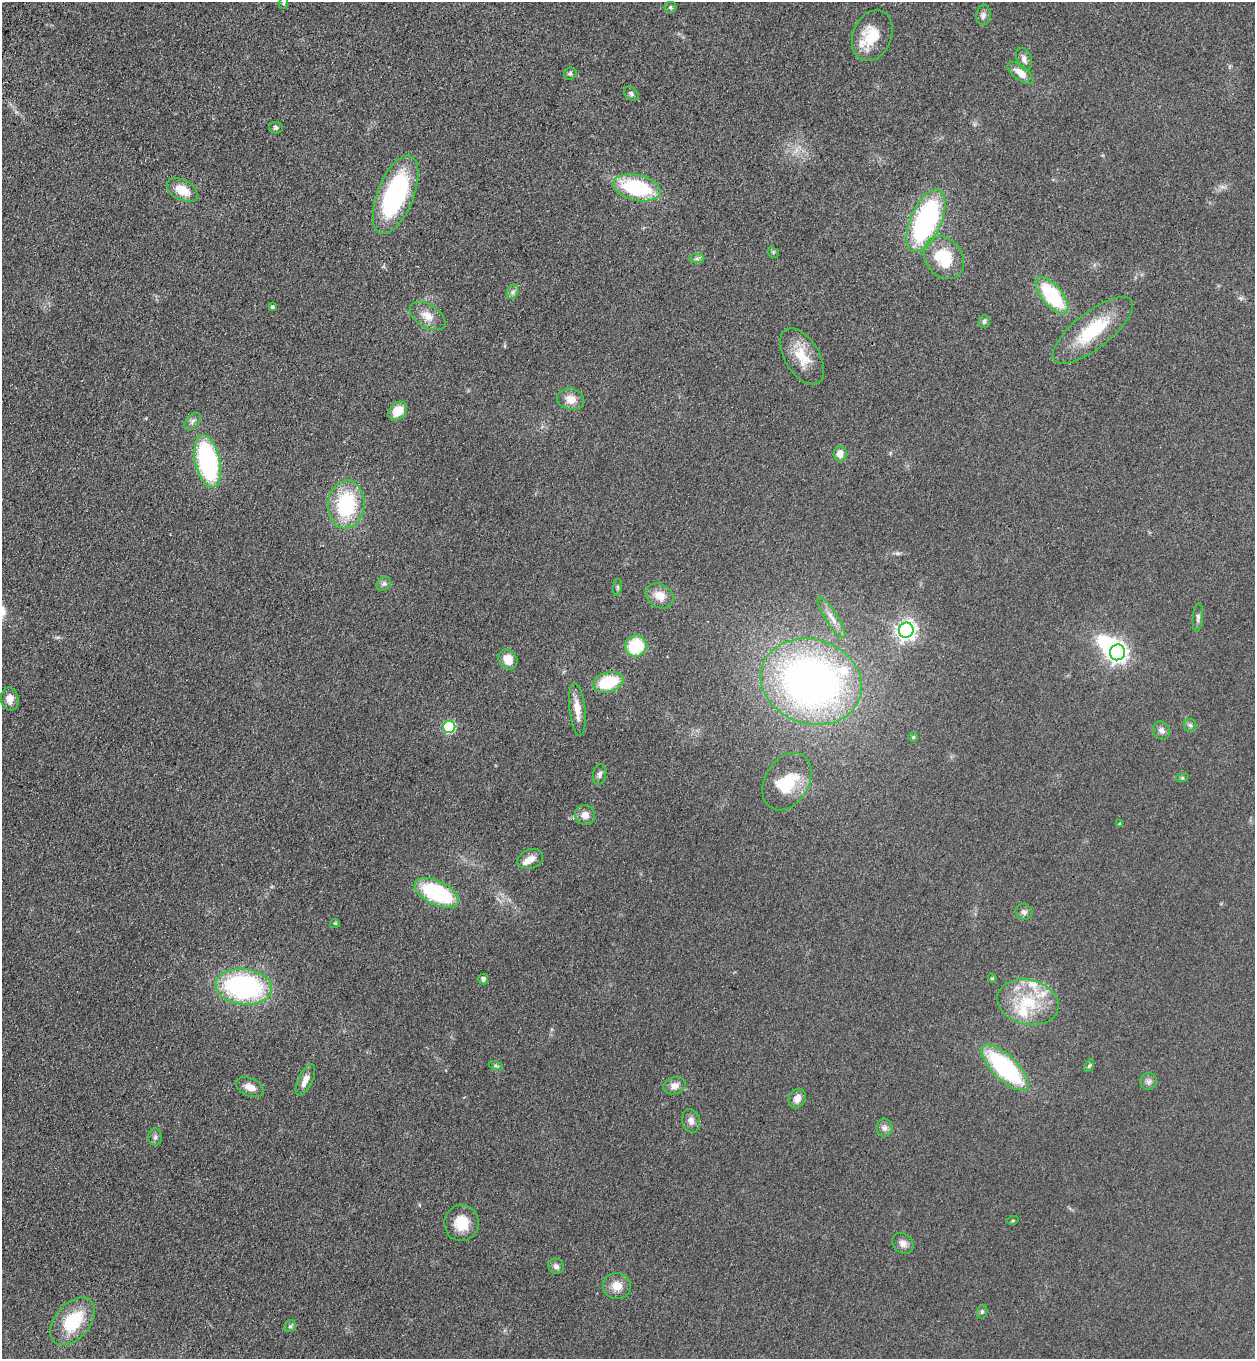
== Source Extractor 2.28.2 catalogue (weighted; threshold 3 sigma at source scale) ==
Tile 11 of 4 x 4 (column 3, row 3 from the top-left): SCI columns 2887-4139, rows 1412-2768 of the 5644 x 5536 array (HDU 1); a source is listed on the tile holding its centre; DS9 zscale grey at full resolution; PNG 1257 x 1361 px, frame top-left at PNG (2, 2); each listed source drawn as its Kron ellipse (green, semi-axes under 4 px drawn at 4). Shown black and unused: <1% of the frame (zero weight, under 3 of 4 exposures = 6% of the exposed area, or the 3 px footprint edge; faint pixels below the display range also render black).
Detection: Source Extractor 2.28.2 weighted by HDU 2 'WHT'; one run over the whole footprint, this tile lists its part. Background 0.0772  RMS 0.0071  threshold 0.0318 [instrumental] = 3 sigma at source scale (4.5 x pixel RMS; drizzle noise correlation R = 1.50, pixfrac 1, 0.05/0.05 arcsec/px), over >= 5 px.
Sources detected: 85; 2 inside a brighter object's white glare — neither listed nor drawn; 5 inside a brighter listed object's ellipse — not listed separately; the other 78 listed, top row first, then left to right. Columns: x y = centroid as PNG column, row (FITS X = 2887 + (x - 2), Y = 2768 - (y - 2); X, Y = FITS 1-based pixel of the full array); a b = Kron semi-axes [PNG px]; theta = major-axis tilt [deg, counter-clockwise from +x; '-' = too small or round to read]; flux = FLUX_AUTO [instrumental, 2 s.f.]
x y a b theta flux
284 3 6 4 70 0.96
670 7 6 5 - 1.2
983 15 10 7 85 2.8
872 36 26 19 67 21
1024 59 12 7 -69 3.5
1020 73 15 7 -38 8.4
570 74 6 6 - 1.5
631 94 8 5 -41 1.7
276 128 7 5 -8 1.6
637 188 24 13 -13 58
182 190 17 10 -28 12
396 195 41 18 68 98
926 221 33 15 67 120
773 252 6 4 -48 1
697 258 7 4 0 1.5
944 258 23 18 -52 32
513 292 8 5 60 1.9
1052 295 22 10 -50 52
272 307 4 3 - 1.4
427 316 20 11 -32 8.7
984 322 6 5 - 1.5
1093 330 49 18 38 40
802 357 31 17 -58 18
571 399 13 10 -11 7.8
398 411 10 8 45 13
192 421 10 6 46 2.4
840 454 7 6 - 6.4
208 461 27 12 -77 110
346 504 24 18 85 55
384 584 8 6 43 2
617 587 8 4 82 1.2
660 596 15 11 -33 9.3
831 617 24 6 -57 5.8
1198 617 14 5 84 2.4
906 630 8 7 - 340
636 646 11 10 - 32
1117 652 8 7 - 330
508 659 11 9 -57 9.7
608 682 15 9 16 32
811 682 51 42 -18 360
10 699 11 8 -79 5.9
577 709 26 8 -84 9.3
1190 725 6 6 - 1.6
449 727 6 6 - 62
1161 730 9 8 - 3.3
913 737 5 5 - 1
600 774 10 6 79 2.6
1182 778 6 4 17 0.9
787 782 31 22 59 24
585 815 10 9 - 5.3
1120 824 4 4 - 1.3
530 859 13 9 22 5.4
437 893 24 12 -25 67
1024 912 8 7 - 2.3
335 923 5 4 - 0.78
992 978 4 4 - 0.79
483 979 5 5 - 1.8
244 987 28 18 -6 130
1028 1002 31 22 -14 36
496 1066 7 4 -18 1.1
1089 1066 7 4 57 1.1
1005 1068 31 12 -44 94
305 1080 17 7 65 6.5
1148 1081 8 8 - 2.6
675 1086 11 8 18 5.1
250 1087 15 8 -23 6.3
797 1098 10 8 60 5
691 1121 12 9 -76 4.1
885 1128 9 8 - 3.1
155 1137 8 7 - 2
1013 1220 6 3 19 0.74
462 1223 18 17 - 15
903 1243 11 9 -41 4.3
556 1266 8 7 - 2.5
617 1286 14 13 - 8.6
982 1312 7 5 70 1.2
73 1321 28 17 49 33
290 1326 6 5 - 1.2